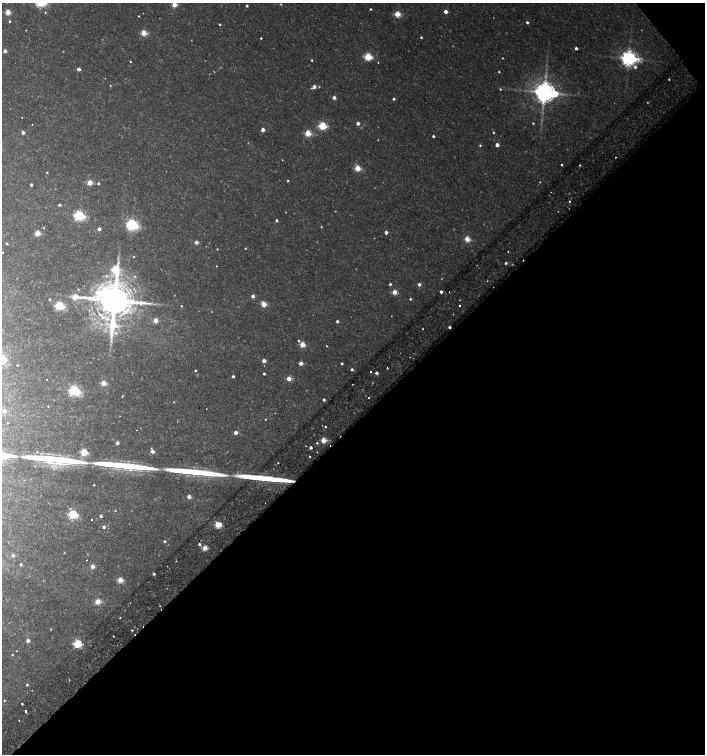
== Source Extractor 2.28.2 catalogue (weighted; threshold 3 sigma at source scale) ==
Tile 12 of 4 x 4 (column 4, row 3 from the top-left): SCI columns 4408-5813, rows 1557-3060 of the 6068 x 6115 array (HDU 1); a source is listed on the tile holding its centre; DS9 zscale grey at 2 x 2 block average (1 PNG px = mean of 2 x 2 image px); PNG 707 x 756 px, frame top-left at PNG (2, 3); no overlay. Shown black and unused: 45% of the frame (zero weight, under 2 of 3 exposures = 3% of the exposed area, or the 3 px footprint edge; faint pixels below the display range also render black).
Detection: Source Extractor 2.28.2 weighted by HDU 2 'WHT'; one run over the whole footprint, this tile lists its part. Background 0.0101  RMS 0.0028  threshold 0.0126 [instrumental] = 3 sigma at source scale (4.5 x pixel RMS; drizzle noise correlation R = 1.50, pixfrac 1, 0.0396/0.0396 arcsec/px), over >= 5 px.
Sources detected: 191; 12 too faint to see at this stretch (2 x 2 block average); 3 cosmic-ray / hot-pixel residue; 5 long thin detections or spike segments (spike, bleed or trail) — not listed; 2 inside a brighter listed object's ellipse — not listed separately; the other 169 listed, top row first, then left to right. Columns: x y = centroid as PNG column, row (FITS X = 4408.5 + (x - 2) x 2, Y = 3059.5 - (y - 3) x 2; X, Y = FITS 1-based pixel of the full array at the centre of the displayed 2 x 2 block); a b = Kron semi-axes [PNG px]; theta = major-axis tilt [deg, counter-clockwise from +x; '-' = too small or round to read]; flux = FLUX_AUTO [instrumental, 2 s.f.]
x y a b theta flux
174 4 3 3 - 17
281 4 3 2 - 0.48
247 6 2 2 - 1.8
370 9 2 2 - 0.76
446 11 3 2 - 5.9
8 12 3 3 - 19
45 12 3 2 - 0.58
397 14 3 3 - 23
139 16 2 2 - 0.5
9 21 3 3 - 0.74
527 22 3 2 - 1.6
220 24 2 2 - 0.73
144 33 3 3 - 22
421 37 2 2 - 0.92
261 38 2 2 - 1
576 48 2 2 - 2.4
5 51 2 2 - 5.5
368 57 3 3 - 46
502 58 2 2 - 0.44
628 58 5 4 - 360
312 60 2 2 - 0.74
130 62 2 2 - 0.55
378 62 2 2 - 0.31
635 67 3 3 - 1.9
79 69 2 2 - 4.5
499 72 2 2 - 0.59
669 79 2 2 - 1.6
110 85 3 2 - 0.46
314 87 3 3 - 4.9
500 89 3 2 - 0.64
544 92 6 5 - 810
334 97 2 2 - 4.3
394 99 2 2 - 1.6
358 123 2 2 - 4.1
533 123 3 2 - 0.6
32 125 2 2 - 0.26
322 126 3 3 - 47
263 130 2 2 - 5.2
23 132 2 2 - 3.5
493 132 2 2 - 0.64
308 133 3 3 - 26
433 136 2 2 - 1.7
480 145 3 3 - 0.75
497 145 2 2 - 5
615 157 2 2 - 2.8
561 165 2 2 - 0.77
580 165 2 2 - 0.8
358 168 3 3 - 24
47 172 2 2 - 0.57
288 181 3 2 - 0.6
90 182 3 3 - 18
540 182 2 2 - 0.8
98 183 3 2 - 1
31 185 2 2 - 2.2
569 201 3 2 - 0.74
59 205 2 2 - 1.8
79 216 4 3 - 120
276 220 2 2 - 1.5
132 225 5 4 - 150
321 227 3 2 - 0.42
44 228 3 2 - 0.47
99 229 2 2 - 3.6
386 232 3 2 - 3.3
37 233 3 3 - 21
374 238 2 2 - 0.27
467 239 3 3 - 18
196 242 2 2 - 5.4
6 243 3 2 - 0.68
245 248 2 2 - 0.44
217 249 2 2 - 0.49
508 251 2 2 - 1.6
2 253 2 2 - 0.89
133 257 2 2 - 0.36
506 263 3 2 - 1.3
115 269 10 4 -81 48
487 281 2 2 - 0.3
390 284 2 2 - 1.4
419 284 3 3 - 2.9
78 289 3 3 - 0.46
395 292 3 3 - 12
441 292 2 2 - 2.8
449 292 2 2 - 0.53
253 296 2 2 - 3.8
49 299 3 2 - 0.78
410 299 2 2 - 1
115 300 9 7 -28 2700
264 304 3 3 - 17
59 306 3 3 - 67
181 306 2 2 - 0.44
460 306 2 2 - 1.3
453 314 2 2 - 0.29
103 317 10 7 25 6.2
156 320 3 2 - 11
337 321 2 2 - 1.9
113 325 11 4 84 36
449 327 2 2 - 2.1
422 329 2 2 - 0.47
299 341 2 2 - 0.87
302 344 3 3 - 19
327 346 2 2 - 0.52
264 361 2 2 - 4.8
301 363 2 2 - 8.6
342 363 2 2 - 0.98
17 365 2 2 - 0.51
387 368 2 2 - 0.95
352 369 3 3 - 1.4
195 370 2 2 - 1.1
371 372 2 2 - 0.55
376 373 2 2 - 2.9
264 374 2 2 - 1.6
233 376 2 2 - 1.8
289 378 3 2 - 12
47 379 2 2 - 0.5
103 383 3 3 - 18
353 384 2 2 - 0.39
74 391 4 3 - 130
122 396 3 2 - 0.44
368 398 2 2 - 1.5
324 400 3 3 - 1.3
48 406 2 2 - 0.39
206 409 2 2 - 0.28
4 411 3 2 - 4.7
265 419 2 2 - 0.47
7 423 2 2 - 0.39
325 427 2 2 - 1.1
236 432 2 2 - 5.7
323 440 3 3 - 18
117 443 2 2 - 3.8
317 443 2 2 - 1.7
306 446 2 2 - 0.32
311 447 2 2 - 2.7
151 448 3 2 - 0.37
37 451 3 2 - 0.37
152 451 2 2 - 4.9
84 452 3 3 - 34
317 452 2 2 - 0.41
309 457 2 2 - 0.65
94 485 2 2 - 0.65
189 497 2 2 - 6.6
115 510 2 2 - 0.38
73 514 3 3 - 73
101 516 2 2 - 2.6
91 520 2 2 - 2.5
218 525 3 3 - 30
104 527 2 2 - 2.4
165 541 3 3 - 1.1
199 544 3 3 - 1.5
205 548 3 2 - 16
64 552 2 2 - 0.57
13 555 2 2 - 3.6
87 560 2 2 - 0.89
21 564 2 2 - 1.7
92 566 3 2 - 8
154 574 2 2 - 2.3
120 580 3 3 - 17
98 601 3 3 - 19
160 606 2 2 - 0.53
120 618 2 2 - 0.52
132 630 2 2 - 0.61
113 636 2 2 - 0.74
28 641 2 2 - 4.9
78 644 3 3 - 61
16 651 2 2 - 0.31
12 654 2 2 - 0.52
27 685 2 2 - 1.1
4 700 2 2 - 0.56
22 704 2 2 - 16
25 711 2 2 - 2
19 720 2 2 - 0.82
Isophote crosses this tile's border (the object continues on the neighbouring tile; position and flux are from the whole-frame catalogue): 2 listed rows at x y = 174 4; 2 253